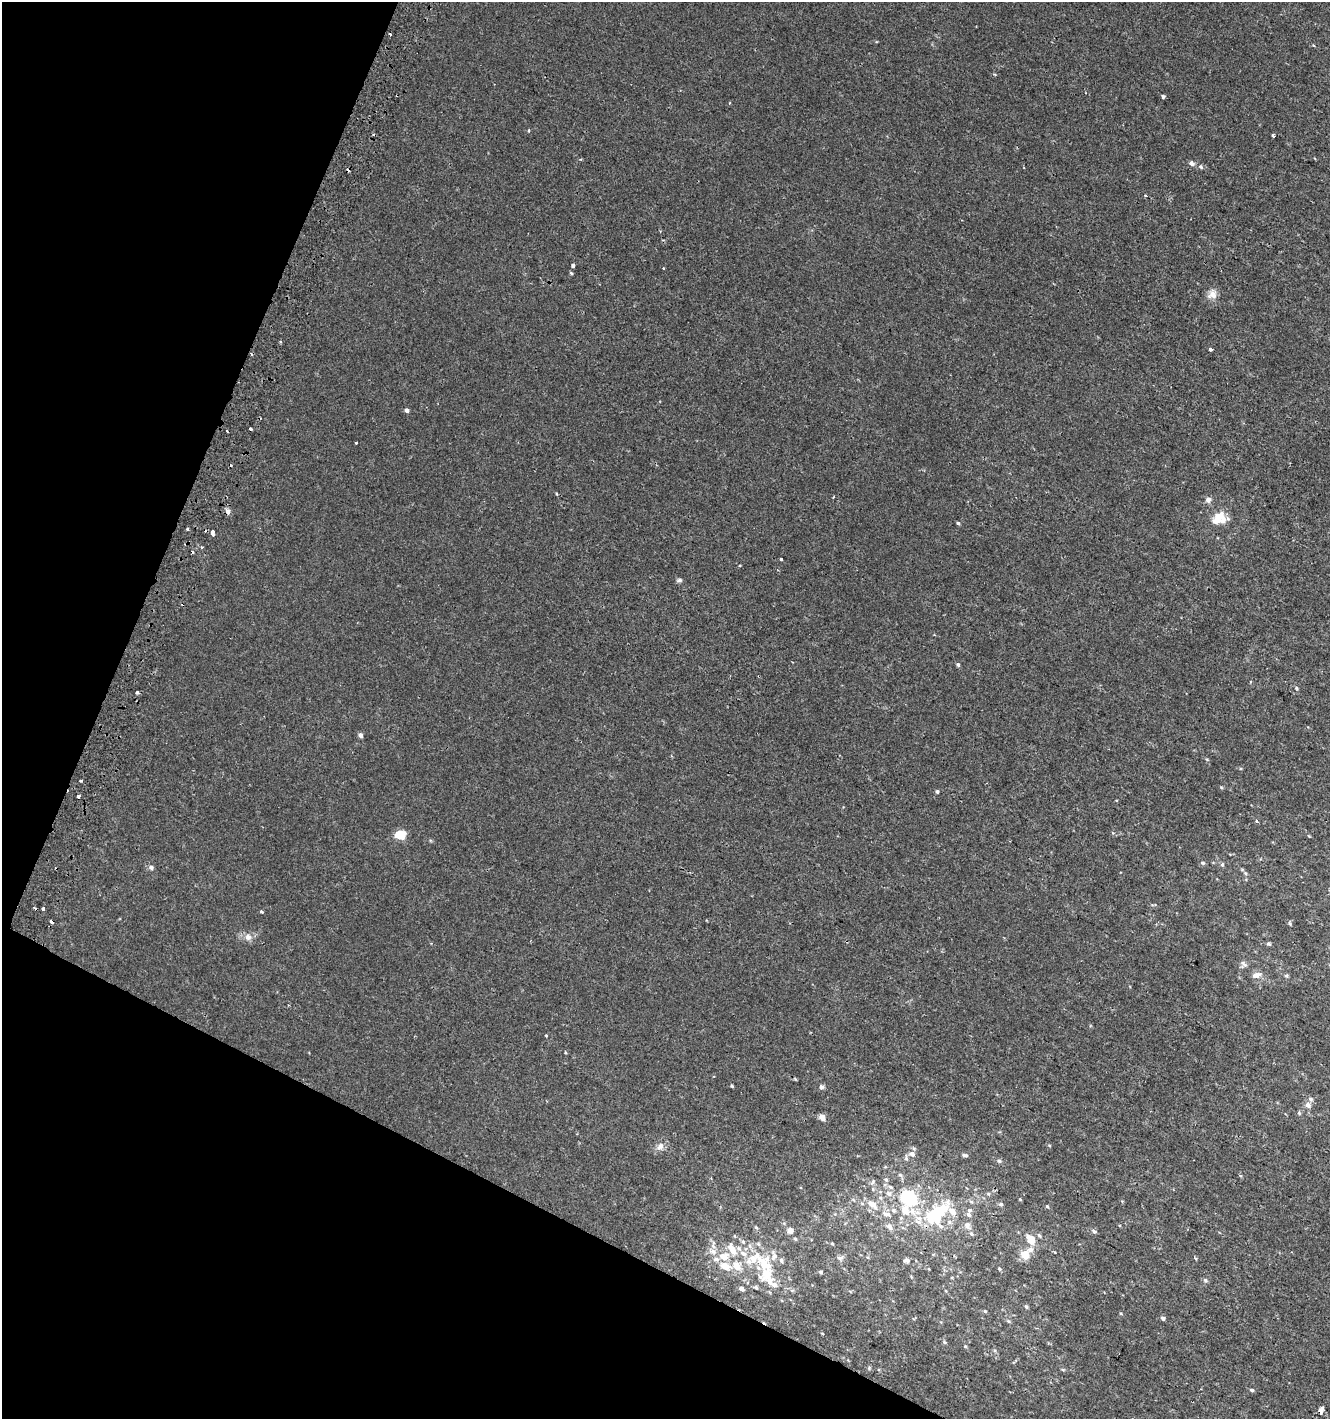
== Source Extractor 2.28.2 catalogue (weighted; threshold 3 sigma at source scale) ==
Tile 9 of 4 x 4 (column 1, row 3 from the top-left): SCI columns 309-1636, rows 1436-2852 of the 5863 x 5712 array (HDU 1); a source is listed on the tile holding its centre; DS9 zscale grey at full resolution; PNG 1332 x 1421 px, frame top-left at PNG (2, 2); no overlay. Shown black and unused: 22% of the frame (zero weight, under 2 of 3 exposures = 2% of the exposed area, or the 3 px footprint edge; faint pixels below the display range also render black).
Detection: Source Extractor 2.28.2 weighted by HDU 2 'WHT'; one run over the whole footprint, this tile lists its part. Background 0.00323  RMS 0.0027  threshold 0.0123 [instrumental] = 3 sigma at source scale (4.5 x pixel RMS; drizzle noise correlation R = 1.50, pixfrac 1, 0.0396/0.0396 arcsec/px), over >= 5 px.
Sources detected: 134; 1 inside a brighter object's white glare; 7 cosmic-ray / hot-pixel residue — not listed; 18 inside a brighter listed object's ellipse — not listed separately; the other 108 listed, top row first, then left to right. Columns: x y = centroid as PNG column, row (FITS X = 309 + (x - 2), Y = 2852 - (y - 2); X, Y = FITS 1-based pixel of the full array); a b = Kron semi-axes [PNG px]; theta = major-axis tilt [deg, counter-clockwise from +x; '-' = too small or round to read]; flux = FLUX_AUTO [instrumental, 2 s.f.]
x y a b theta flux
1163 96 4 3 - 1.2
729 103 4 2 - 0.21
528 130 4 3 - 0.26
1273 135 4 3 - 0.71
1191 163 6 5 - 1
1201 167 6 6 - 0.56
1145 195 4 3 - 0.23
573 266 3 3 - 1.3
663 268 3 2 - 0.22
571 273 3 3 - 0.44
1212 294 11 10 - 2.1
280 342 4 3 - 0.31
1211 349 4 3 - 1.2
407 410 4 4 - 0.91
250 429 3 3 - 1.4
356 443 3 3 - 0.19
556 494 4 3 - 0.27
1208 500 7 6 - 1
228 511 7 6 - 0.83
1218 517 14 8 46 4.9
958 523 4 4 - 0.36
188 529 4 3 - 0.3
213 533 6 3 -77 1.3
201 547 3 3 - 0.4
780 559 3 3 - 0.48
680 580 7 5 17 0.54
958 664 4 4 - 0.51
1250 682 4 3 - 0.26
1296 688 4 3 - 0.56
137 693 4 3 - 1.4
360 735 5 4 - 0.88
81 781 3 3 - 0.25
937 791 4 4 - 0.51
78 796 4 3 - 1.3
1256 821 5 4 - 0.41
401 834 5 5 - 12
1203 863 6 5 - 0.5
1222 864 6 5 - 0.45
151 867 6 6 - 0.76
1245 873 6 4 -71 0.39
43 908 3 3 - 1.7
261 912 4 3 - 0.37
1290 923 6 4 -88 0.32
248 937 9 9 - 1.5
1269 944 6 5 - 0.45
1244 964 10 7 -47 0.96
1256 975 9 6 16 1.7
1286 976 6 4 -21 0.39
546 1035 4 2 - 0.19
565 1052 4 3 - 0.21
795 1079 5 4 - 0.25
732 1086 4 3 - 0.34
821 1087 4 3 - 1.8
1311 1099 7 6 - 0.71
1308 1105 7 6 - 1.2
1299 1113 6 4 -69 0.38
822 1117 5 4 - 2.8
660 1146 12 8 46 1.6
912 1154 8 7 - 1.4
965 1155 7 4 -4 0.53
999 1161 5 5 - 0.45
1240 1175 4 3 - 0.34
886 1179 6 5 - 0.49
890 1187 6 5 - 0.55
889 1194 7 6 - 0.73
908 1196 12 9 -14 12
1020 1199 4 3 - 0.22
872 1204 11 6 -36 2.5
1001 1204 6 5 - 0.46
1047 1206 5 4 - 0.36
905 1210 59 31 85 20
886 1214 13 6 -11 1.4
935 1214 21 15 39 16
969 1215 7 5 -44 0.71
967 1225 9 7 -47 1.4
756 1227 6 4 -44 0.34
890 1227 10 6 -62 0.95
790 1230 5 5 - 1.9
1094 1231 7 5 -29 0.52
971 1234 7 5 -46 0.57
795 1239 5 4 - 0.34
1030 1239 14 10 -60 3.4
743 1241 6 5 - 0.5
832 1243 5 3 - 0.23
732 1249 17 8 -59 3.3
713 1252 9 8 - 1.4
1025 1255 10 9 - 3.3
724 1256 12 9 2 3.4
840 1258 9 5 0 0.71
907 1260 7 5 0 0.85
765 1264 26 19 -52 9.3
724 1266 11 7 -26 3.3
737 1266 14 12 -54 3.7
999 1269 5 4 - 0.32
820 1272 5 4 - 0.41
1205 1280 7 6 - 0.57
756 1287 6 5 - 0.49
741 1288 6 4 -41 1.2
1026 1306 6 4 -71 0.44
985 1311 4 4 - 0.32
1163 1318 5 4 - 0.77
1008 1321 7 4 -44 0.38
822 1333 4 2 - 0.19
944 1342 5 5 - 0.36
965 1346 4 4 - 0.28
1063 1370 6 3 -20 0.29
1252 1390 5 4 - 0.48
1321 1409 6 4 68 1.6
Overlapping masked pixels (flux is a lower limit): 1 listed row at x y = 1321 1409
Unlisted compact peaks at least as high as the median listed source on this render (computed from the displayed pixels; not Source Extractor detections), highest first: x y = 1221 787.